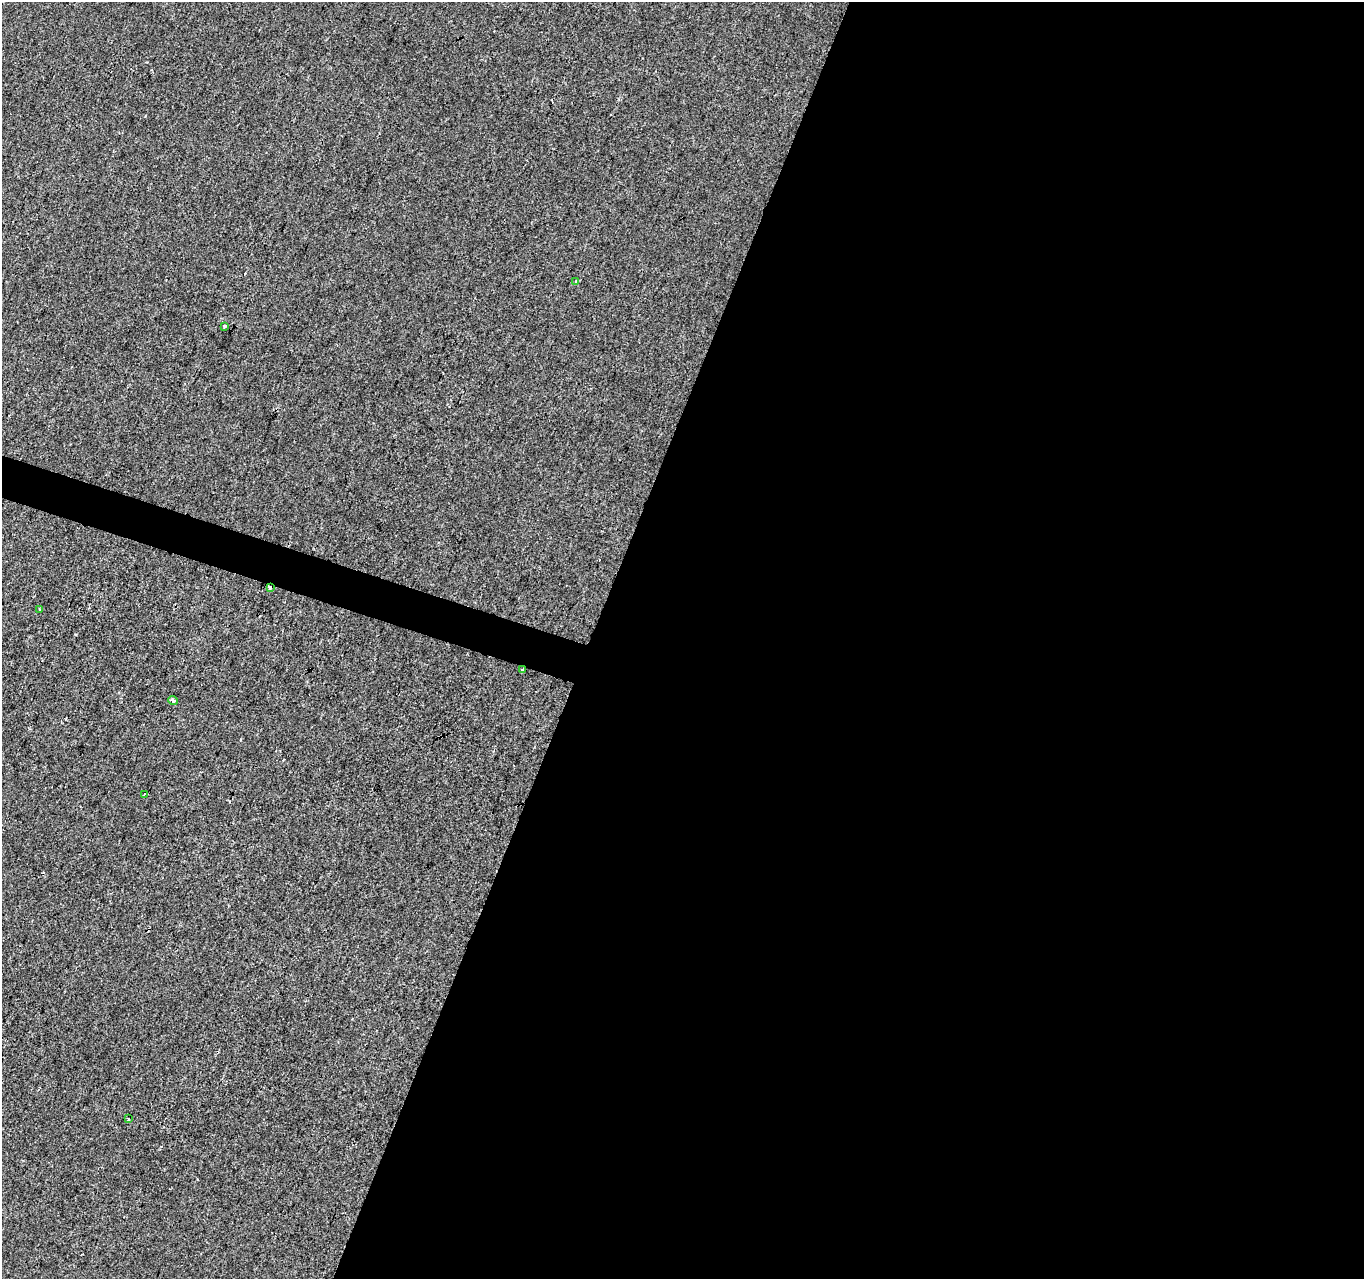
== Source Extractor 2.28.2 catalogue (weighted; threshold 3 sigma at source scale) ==
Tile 12 of 4 x 4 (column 4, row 3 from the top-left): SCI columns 4092-5453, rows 1556-2832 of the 5453 x 5600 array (HDU 1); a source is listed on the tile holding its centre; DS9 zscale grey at full resolution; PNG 1366 x 1281 px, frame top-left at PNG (2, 2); each listed source drawn as its Kron ellipse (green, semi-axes under 4 px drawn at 4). Shown black and unused: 58% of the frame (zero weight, under 2 of 3 exposures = <1% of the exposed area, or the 3 px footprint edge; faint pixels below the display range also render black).
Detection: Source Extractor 2.28.2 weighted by HDU 2 'WHT'; one run over the whole footprint, this tile lists its part. Background 3.38e-04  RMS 0.0042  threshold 0.0188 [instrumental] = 3 sigma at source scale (4.5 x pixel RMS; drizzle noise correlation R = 1.50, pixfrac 1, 0.0396/0.0396 arcsec/px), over >= 5 px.
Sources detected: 9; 1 cosmic-ray / hot-pixel residue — neither listed nor drawn; the other 8 listed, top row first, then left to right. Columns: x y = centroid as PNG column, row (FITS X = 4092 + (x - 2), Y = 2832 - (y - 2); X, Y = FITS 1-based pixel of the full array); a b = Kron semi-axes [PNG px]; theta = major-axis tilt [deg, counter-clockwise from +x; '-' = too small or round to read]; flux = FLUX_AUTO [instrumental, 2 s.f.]
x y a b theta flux
576 281 4 3 - 0.5
225 326 3 3 - 1.1
270 587 3 3 - 3.2
40 609 2 2 - 0.38
522 669 3 3 - 2.1
173 701 5 3 - 1.4
144 794 4 2 - 0.85
128 1119 3 3 - 0.41
Overlapping masked pixels (flux is a lower limit): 2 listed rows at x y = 270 587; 522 669